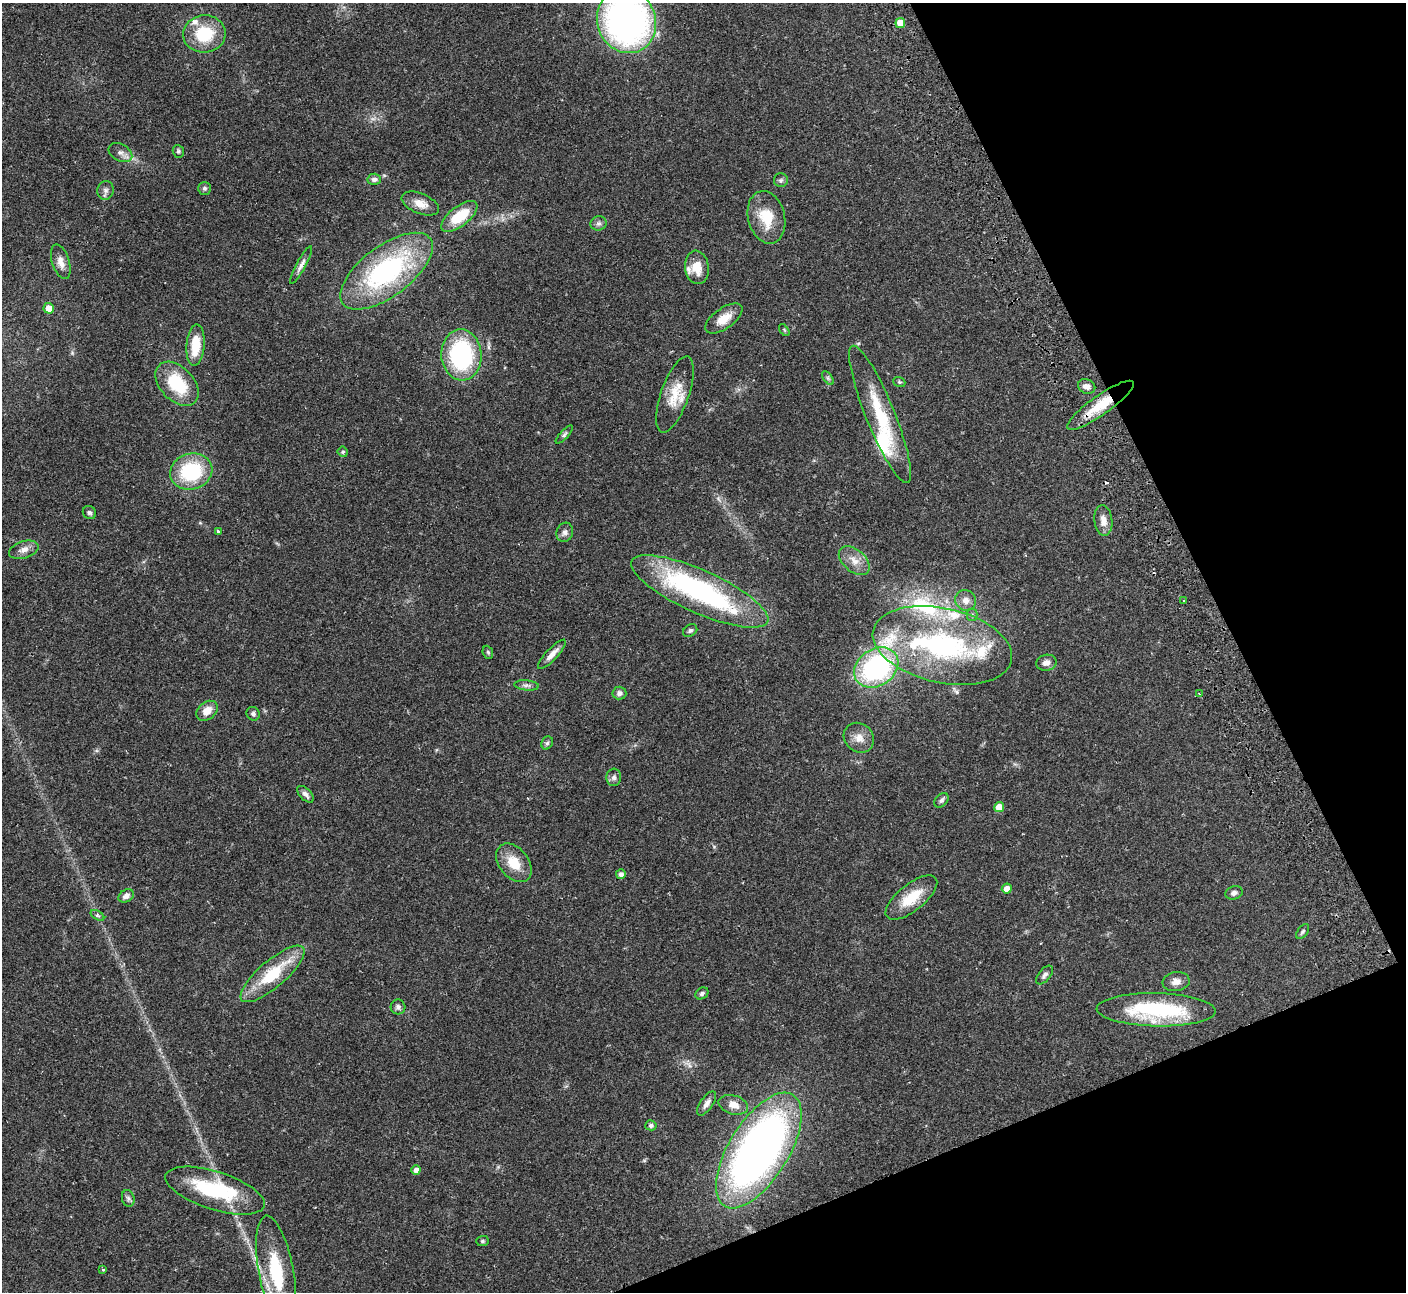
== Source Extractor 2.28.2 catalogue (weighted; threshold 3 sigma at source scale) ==
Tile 12 of 4 x 4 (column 4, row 3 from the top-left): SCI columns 4266-5669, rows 1476-2765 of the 5725 x 5660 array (HDU 1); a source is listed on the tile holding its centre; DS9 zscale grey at full resolution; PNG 1408 x 1294 px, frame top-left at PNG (2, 3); each listed source drawn as its Kron ellipse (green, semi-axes under 4 px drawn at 4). Shown black and unused: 21% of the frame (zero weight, under 2 of 3 exposures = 3% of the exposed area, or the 3 px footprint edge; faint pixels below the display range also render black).
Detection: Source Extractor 2.28.2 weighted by HDU 2 'WHT'; one run over the whole footprint, this tile lists its part. Background 0.103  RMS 0.0083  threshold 0.0371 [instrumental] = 3 sigma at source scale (4.5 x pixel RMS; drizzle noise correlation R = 1.50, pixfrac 1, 0.05/0.05 arcsec/px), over >= 5 px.
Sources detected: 98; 1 too faint to see at this stretch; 1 inside a brighter object's white glare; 2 cosmic-ray / hot-pixel residue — neither listed nor drawn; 11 inside a brighter listed object's ellipse — not listed separately; the other 83 listed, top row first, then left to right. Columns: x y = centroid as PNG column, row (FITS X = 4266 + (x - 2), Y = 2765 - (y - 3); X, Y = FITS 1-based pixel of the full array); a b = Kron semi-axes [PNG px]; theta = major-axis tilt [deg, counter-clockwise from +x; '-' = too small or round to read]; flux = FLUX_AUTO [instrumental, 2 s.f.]
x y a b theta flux
626 21 32 29 -69 290
900 23 5 5 - 12
204 34 21 18 5 34
178 151 6 5 - 1.5
120 152 13 8 -29 4.4
374 179 7 5 -3 2.8
781 180 7 7 - 1.8
204 188 6 6 - 1.9
106 190 9 8 - 3.4
420 204 20 10 -22 9.4
459 216 22 10 38 26
766 217 27 18 -76 24
598 223 8 7 - 2.5
61 262 18 8 -72 6.5
301 265 21 4 62 3.9
697 267 17 12 -83 12
386 271 55 25 37 140
49 308 5 5 - 9.8
724 318 22 10 35 12
784 330 7 3 -54 0.93
195 345 20 9 85 20
461 355 25 20 -86 96
828 378 8 4 -54 1.6
899 382 6 4 -21 1.1
177 384 26 17 -47 39
1087 386 9 7 -22 4
675 394 40 14 71 20
1100 405 40 9 35 26
880 414 74 14 -68 47
564 435 12 4 48 1.8
343 452 5 5 - 1.5
191 472 21 18 18 55
89 513 7 6 - 2
1103 521 15 9 -83 7
218 532 3 3 - 2.6
565 532 10 8 71 3.2
24 550 15 8 17 5.4
854 561 18 11 -40 8.9
700 591 75 21 -24 170
966 600 10 10 - 5.7
1184 601 3 3 - 0.83
972 615 6 5 - 1.5
690 630 7 5 31 1.9
942 645 71 37 -13 150
488 652 7 5 -68 1.3
552 654 19 6 47 5.6
1046 663 10 8 12 4.5
876 667 23 18 34 130
527 685 12 5 -5 2.7
619 693 7 6 - 3
1199 694 3 3 - 0.81
207 711 12 8 38 8.3
253 714 7 6 - 2.2
859 738 16 14 -43 8.7
547 743 7 5 61 1.6
614 777 9 7 85 2.6
305 794 10 5 -46 3.4
941 800 8 6 48 2.3
999 807 5 5 - 12
514 863 22 14 -51 17
621 874 5 5 - 3.2
1007 889 5 5 - 7.5
1234 893 9 6 18 2.8
126 896 8 6 32 4.2
911 898 31 13 38 22
97 915 7 4 -32 1.7
1303 932 8 5 54 1.5
273 974 40 13 41 40
1044 975 11 6 50 2.7
1176 982 13 9 8 5.7
702 993 7 5 34 2.1
398 1007 7 7 - 2.6
1156 1010 59 16 -1 79
707 1103 14 6 55 4.1
733 1105 15 9 -16 7.5
651 1125 6 5 - 2.1
759 1150 65 30 58 470
416 1170 5 4 - 4.4
215 1191 51 19 -18 65
128 1198 8 6 -74 2.3
482 1241 6 5 - 1.4
103 1269 3 3 - 1.5
276 1271 57 17 -80 53
Overlapping masked pixels (flux is a lower limit): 1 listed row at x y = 1100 405
Isophote crosses this tile's border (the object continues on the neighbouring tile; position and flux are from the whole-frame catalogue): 2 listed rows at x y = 626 21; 276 1271